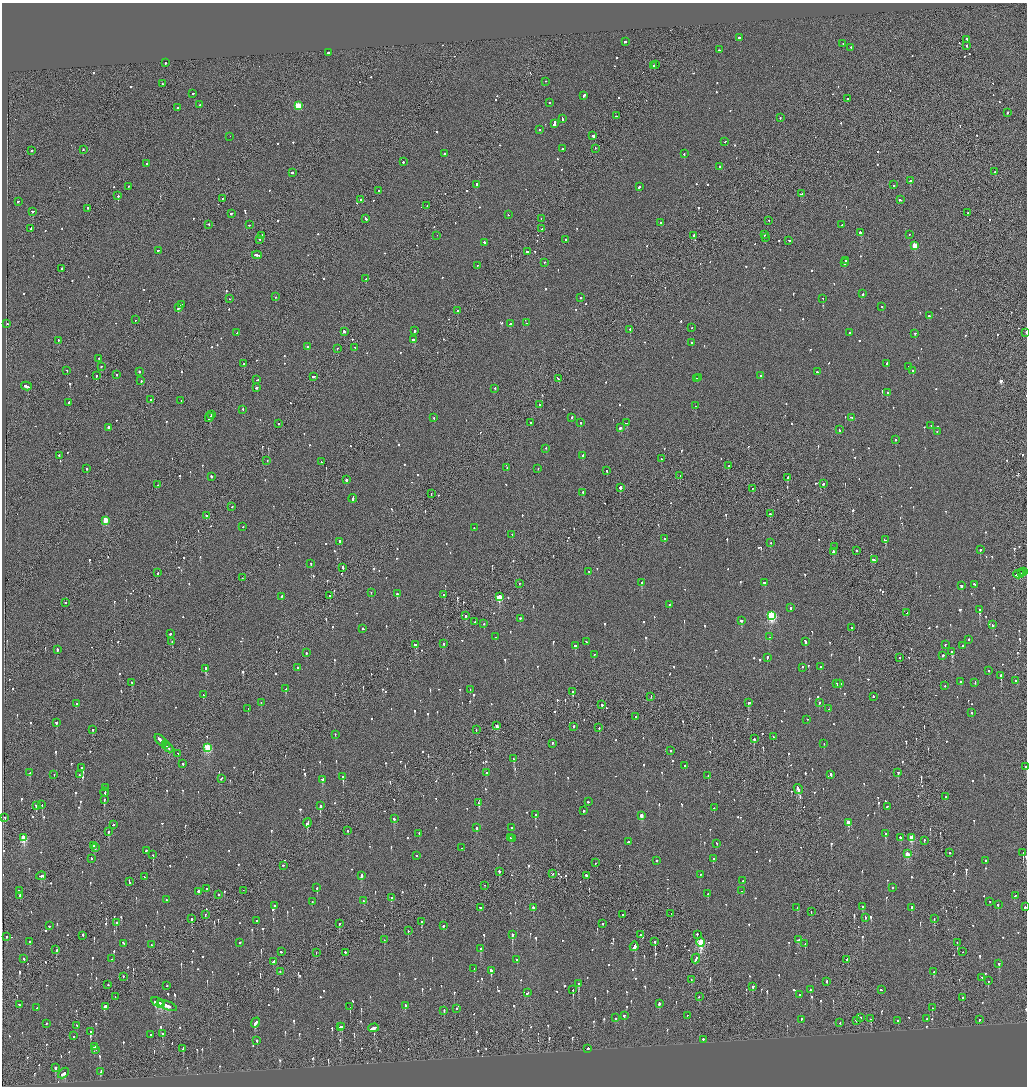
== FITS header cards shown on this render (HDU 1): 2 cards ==
NAXIS1  =                 2050
NAXIS2  =                 2168

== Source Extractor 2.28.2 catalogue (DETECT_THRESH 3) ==
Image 2050 x 2168 px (HDU 1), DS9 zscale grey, zoomed out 1/2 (1 PNG px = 2 x 2 image px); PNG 1029 x 1088 px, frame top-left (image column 2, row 2168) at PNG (2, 3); each listed source drawn as its Kron ellipse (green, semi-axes under 4 px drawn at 4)
Background -0.097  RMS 0.068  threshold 0.204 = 3 sigma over >= 5 px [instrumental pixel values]
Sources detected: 1328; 61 cannot appear on this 1/2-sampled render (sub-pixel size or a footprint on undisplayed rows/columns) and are neither listed nor drawn; of the other 1267, the 500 brightest by FLUX_AUTO listed and drawn (767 fainter detections omitted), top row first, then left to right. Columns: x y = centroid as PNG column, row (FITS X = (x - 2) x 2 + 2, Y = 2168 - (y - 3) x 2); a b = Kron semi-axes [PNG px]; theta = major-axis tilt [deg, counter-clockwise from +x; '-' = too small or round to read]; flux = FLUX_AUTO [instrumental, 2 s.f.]
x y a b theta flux
739 38 2 2 - 120
967 40 4 2 - 220
625 42 3 1 - 310
843 44 2 2 - 150
967 46 2 2 - 330
851 48 2 2 - 120
719 50 3 1 - 170
329 53 4 2 - 440
165 63 2 2 - 140
656 65 2 1 - 170
654 66 2 2 - 590
546 82 2 1 - 99
162 84 2 2 - 140
193 94 2 2 - 470
584 96 3 2 - 360
847 99 2 2 - 130
549 103 2 2 - 160
200 105 2 2 - 230
298 106 3 3 - 640
177 108 2 2 - 340
1008 113 2 2 - 280
616 116 2 2 - 160
780 118 2 1 - 200
562 119 3 2 - 160
554 124 3 2 - 1200
539 130 2 2 - 130
593 136 3 2 - 660
230 137 2 1 - 100
725 142 2 2 - 130
562 149 2 2 - 120
595 149 2 1 - 93
83 150 2 1 - 190
32 151 2 2 - 170
444 154 2 2 - 140
684 154 2 2 - 200
403 162 2 2 - 220
146 164 3 2 - 160
720 167 2 2 - 350
995 172 2 2 - 160
292 173 2 2 - 290
910 181 2 2 - 1800
476 185 3 2 - 270
894 185 2 2 - 200
128 187 2 2 - 120
639 187 2 2 - 230
378 191 2 1 - 88
802 194 4 2 - 2300
118 196 2 1 - 3400
223 199 2 1 - 110
361 200 2 2 - 140
900 200 3 2 - 280
18 202 2 2 - 130
427 206 2 2 - 230
87 209 2 2 - 240
32 212 2 2 - 220
967 213 2 1 - 110
232 214 3 2 - 180
508 215 2 1 - 91
366 219 3 2 - 210
541 219 2 1 - 110
769 221 2 1 - 98
660 223 2 2 - 95
209 225 3 2 - 130
249 225 2 2 - 95
842 225 2 2 - 190
31 229 2 2 - 160
542 229 2 2 - 320
861 233 3 2 - 590
764 235 2 1 - 110
909 235 2 1 - 97
262 236 2 1 - 200
437 236 2 1 - 200
694 236 2 2 - 200
766 238 2 2 - 90
260 240 2 2 - 130
566 240 2 2 - 220
789 241 2 2 - 390
485 243 3 2 - 380
915 246 3 3 - 560
158 251 2 2 - 89
527 252 2 2 - 200
257 255 5 2 - 430
846 261 2 2 - 300
545 263 2 2 - 140
845 263 2 2 - 220
477 266 2 2 - 88
62 269 2 1 - 630
366 279 2 2 - 100
863 294 2 2 - 170
275 297 2 1 - 180
580 298 2 2 - 94
230 299 2 2 - 86
823 299 2 2 - 100
181 305 4 2 - 250
882 307 2 2 - 87
179 308 3 2 - 230
458 311 2 2 - 190
929 316 2 2 - 360
135 320 2 1 - 87
527 323 2 2 - 170
7 324 2 2 - 130
510 324 2 2 - 110
692 328 2 1 - 270
630 330 2 2 - 290
415 331 2 2 - 550
344 332 2 2 - 410
237 333 2 2 - 100
850 333 2 2 - 89
1026 333 2 1 - 120
915 334 2 2 - 160
414 340 3 2 - 190
58 341 2 2 - 190
692 343 2 2 - 95
308 347 2 2 - 92
355 348 2 2 - 140
337 349 2 2 - 89
99 359 2 2 - 91
244 364 2 1 - 420
887 364 2 2 - 140
101 367 2 2 - 290
909 367 2 2 - 190
67 371 2 2 - 110
913 371 2 2 - 280
139 372 2 2 - 210
817 372 2 2 - 120
117 375 2 2 - 430
96 376 2 2 - 220
761 376 2 2 - 91
314 377 3 2 - 170
699 378 2 2 - 160
559 379 4 2 - 240
696 379 2 1 - 150
257 380 2 2 - 99
141 381 2 2 - 110
26 387 5 2 - 500
256 388 2 2 - 300
495 389 2 2 - 140
887 393 2 2 - 140
151 400 2 2 - 160
181 401 2 2 - 97
69 403 3 2 - 140
539 405 2 2 - 180
695 406 2 2 - 91
243 410 2 2 - 110
211 415 2 1 - 130
209 418 5 2 - 290
434 418 2 2 - 94
572 418 2 2 - 210
851 418 4 2 - 370
530 423 2 2 - 370
580 423 2 2 - 450
627 423 3 2 - 590
278 424 2 2 - 130
931 426 2 1 - 130
109 428 2 2 - 1400
620 428 2 2 - 380
839 430 2 2 - 120
937 432 2 2 - 110
896 440 2 2 - 130
546 449 2 2 - 86
59 456 2 2 - 100
583 456 2 2 - 360
661 459 2 2 - 93
267 461 2 1 - 130
321 462 2 1 - 200
728 466 2 2 - 120
507 468 2 2 - 440
87 469 2 2 - 150
538 469 2 2 - 100
607 471 2 2 - 120
680 476 2 2 - 110
211 477 2 2 - 210
787 478 2 2 - 470
346 480 2 2 - 340
823 484 2 2 - 160
158 485 2 1 - 150
620 488 2 2 - 810
752 489 2 2 - 87
583 493 2 2 - 290
431 494 2 1 - 88
353 499 4 2 - 250
232 507 2 2 - 120
770 514 2 2 - 130
207 516 3 2 - 260
105 521 3 3 - 420
243 527 2 2 - 100
474 528 2 1 - 95
512 535 2 2 - 160
665 539 2 2 - 270
885 540 2 2 - 190
339 542 2 2 - 120
771 543 2 1 - 110
834 547 2 1 - 140
980 550 2 2 - 510
856 551 2 2 - 320
833 552 2 2 - 300
874 560 3 2 - 320
311 564 2 2 - 110
343 568 3 2 - 190
589 572 3 2 - 140
1023 572 2 2 - 98
158 573 2 2 - 140
1021 573 2 1 - 99
1019 574 5 2 - 310
242 578 2 1 - 94
642 583 2 2 - 250
765 583 3 2 - 130
519 584 2 2 - 88
975 585 2 1 - 640
961 586 2 2 - 120
371 593 2 2 - 190
397 594 2 2 - 900
444 595 2 2 - 130
330 596 2 2 - 590
281 597 2 2 - 160
499 597 3 3 - 560
65 603 2 1 - 96
669 605 2 2 - 120
791 608 2 2 - 90
979 610 3 2 - 940
907 613 2 2 - 110
466 616 2 1 - 110
771 616 4 3 - 1700
520 619 2 2 - 440
741 621 3 2 - 170
475 622 2 2 - 110
484 624 2 1 - 86
992 625 3 2 - 170
851 628 2 2 - 88
363 629 3 2 - 140
170 634 2 2 - 180
496 637 2 1 - 110
769 637 2 2 - 94
969 640 2 2 - 150
172 642 2 2 - 130
586 642 2 2 - 97
805 642 4 2 - 190
444 644 2 2 - 92
415 645 3 2 - 240
945 645 2 2 - 120
575 646 3 2 - 180
962 646 2 2 - 110
57 650 2 2 - 420
952 652 3 2 - 540
306 653 2 2 - 230
594 655 2 2 - 120
943 656 2 2 - 120
767 658 3 2 - 170
900 658 2 1 - 160
820 667 2 2 - 120
297 668 2 2 - 130
802 668 2 2 - 120
205 669 2 2 - 1100
989 671 2 2 - 110
1001 676 2 2 - 750
1015 681 2 1 - 310
961 682 2 2 - 220
132 683 3 2 - 200
975 683 2 2 - 160
836 684 3 2 - 200
840 684 2 2 - 230
944 686 2 2 - 150
286 689 3 2 - 280
470 690 2 2 - 100
572 692 3 2 - 190
203 695 2 2 - 190
651 697 2 1 - 91
873 697 2 2 - 210
261 703 2 2 - 94
749 703 3 2 - 180
819 703 2 2 - 89
76 704 2 2 - 140
602 705 2 2 - 640
248 709 2 1 - 100
829 709 2 2 - 140
972 713 2 2 - 160
635 717 2 1 - 97
807 720 2 2 - 110
56 723 2 2 - 240
497 726 3 2 - 190
574 727 2 2 - 200
599 728 2 1 - 150
92 730 2 2 - 150
476 730 2 1 - 95
335 735 2 2 - 110
773 737 2 2 - 88
754 739 2 1 - 510
161 741 7 2 -44 570
552 744 2 2 - 120
824 744 2 2 - 160
165 745 4 1 - 300
168 748 6 2 -41 480
208 748 3 3 - 910
671 751 2 2 - 130
178 754 2 2 - 94
514 759 3 2 - 140
183 764 2 1 - 650
685 766 2 2 - 110
1026 767 2 1 - 120
82 768 2 2 - 210
30 773 3 2 - 150
487 773 2 2 - 210
898 773 2 2 - 250
54 775 2 2 - 120
79 775 3 2 - 160
831 775 3 2 - 280
708 776 2 1 - 130
343 777 3 2 - 370
221 779 2 2 - 140
322 780 2 2 - 230
105 788 2 1 - 95
798 789 5 2 - 450
105 793 4 2 - 360
946 797 2 2 - 150
104 800 3 2 - 130
588 802 2 2 - 130
479 803 4 2 - 240
42 805 2 1 - 87
36 806 3 2 - 170
320 806 2 2 - 1000
887 807 2 2 - 110
714 808 2 2 - 100
584 811 2 2 - 170
536 815 2 2 - 130
641 816 3 2 - 190
5 818 2 2 - 110
394 819 2 2 - 170
307 823 4 2 - 650
849 823 3 2 - 300
113 825 2 2 - 130
476 828 2 2 - 160
511 828 2 2 - 120
348 831 2 2 - 110
108 832 2 2 - 510
419 834 2 2 - 190
885 834 3 2 - 220
24 838 4 3 - 910
510 838 2 2 - 210
901 838 3 2 - 170
912 838 3 2 - 370
512 839 2 2 - 530
924 841 2 2 - 94
628 842 2 2 - 130
717 844 2 2 - 180
94 846 2 2 - 170
95 848 3 2 - 140
462 848 2 2 - 87
146 851 2 2 - 240
949 853 2 2 - 93
1023 853 2 1 - 470
907 854 3 2 - 300
153 855 2 2 - 180
417 856 2 2 - 190
91 859 2 2 - 100
713 859 2 2 - 150
657 861 2 2 - 190
986 861 2 2 - 170
596 863 2 1 - 190
283 866 2 1 - 220
499 872 2 2 - 310
552 874 2 2 - 370
700 875 2 2 - 88
41 876 5 2 - 360
361 876 3 2 - 110
586 876 3 2 - 200
144 877 2 2 - 120
743 881 3 2 - 190
129 882 2 2 - 120
485 886 2 1 - 190
317 888 2 2 - 240
893 888 2 2 - 96
206 889 2 2 - 92
19 891 4 2 - 220
243 891 2 1 - 330
742 891 2 2 - 160
198 892 3 2 - 850
708 894 2 2 - 120
218 895 2 2 - 250
20 896 2 2 - 98
1015 896 2 2 - 110
391 898 2 2 - 490
166 900 2 2 - 120
363 901 2 2 - 130
312 902 2 2 - 86
990 902 2 2 - 120
998 905 2 2 - 100
274 906 2 2 - 210
862 907 2 2 - 120
1025 907 2 2 - 300
480 908 3 2 - 170
533 908 2 2 - 500
797 908 2 2 - 87
912 908 2 2 - 240
811 912 2 2 - 130
671 914 2 2 - 110
205 915 2 2 - 110
623 915 2 2 - 200
865 918 2 2 - 110
192 919 2 2 - 320
934 919 3 2 - 150
257 921 2 2 - 130
421 922 2 2 - 300
116 923 2 2 - 200
339 924 2 2 - 560
603 924 2 2 - 100
49 926 2 2 - 170
443 926 2 2 - 120
408 931 3 2 - 97
512 935 3 2 - 630
640 935 2 2 - 120
697 935 2 1 - 290
83 936 3 2 - 220
6 937 2 2 - 96
384 940 2 2 - 120
798 940 4 2 - 210
30 942 2 2 - 110
655 942 2 2 - 290
701 942 5 3 - 1200
240 943 2 2 - 280
957 943 2 1 - 120
124 944 3 2 - 260
805 944 2 1 - 120
152 945 2 2 - 140
634 947 5 2 - 470
481 949 2 2 - 370
56 950 2 2 - 160
281 952 2 2 - 110
963 952 2 1 - 130
316 953 2 1 - 190
345 953 2 2 - 210
24 959 2 2 - 95
112 959 3 2 - 150
696 959 5 1 - 500
517 960 2 2 - 110
847 960 2 2 - 160
273 962 4 2 - 250
999 964 3 2 - 270
474 969 2 2 - 90
491 971 3 2 - 720
280 972 2 2 - 87
934 972 3 2 - 100
123 977 2 2 - 220
982 978 2 2 - 180
691 980 2 2 - 110
988 981 2 2 - 260
827 982 2 2 - 100
578 984 3 2 - 300
108 985 2 2 - 100
167 986 2 2 - 100
753 987 2 2 - 130
573 990 3 2 - 300
810 990 2 2 - 110
881 990 2 2 - 130
527 993 3 2 - 110
799 995 2 2 - 110
115 997 2 1 - 95
699 997 2 2 - 93
963 998 2 2 - 140
157 1003 7 3 -31 580
161 1004 2 1 - 200
659 1004 3 2 - 400
19 1005 2 2 - 98
167 1006 10 2 -21 390
405 1006 4 2 - 620
105 1007 2 2 - 750
350 1007 2 1 - 240
37 1008 3 2 - 150
932 1008 2 2 - 170
457 1009 2 2 - 94
444 1011 3 2 - 100
624 1016 2 2 - 300
687 1016 2 1 - 250
616 1018 2 2 - 230
861 1018 2 1 - 110
871 1019 2 2 - 110
927 1019 2 2 - 500
801 1020 2 2 - 92
979 1020 2 2 - 140
856 1021 2 2 - 160
898 1021 2 1 - 110
256 1023 5 2 - 210
840 1023 2 1 - 110
46 1024 2 2 - 130
77 1026 2 2 - 110
340 1027 2 2 - 130
342 1027 2 2 - 130
373 1028 5 2 - 970
90 1032 3 2 - 740
163 1034 2 2 - 270
151 1035 2 2 - 110
74 1036 2 2 - 110
703 1040 2 2 - 260
257 1041 3 2 - 170
94 1047 2 2 - 280
183 1049 3 2 - 190
588 1049 2 2 - 330
96 1050 2 2 - 270
56 1068 2 2 - 1100
101 1072 4 2 - 130
63 1074 6 2 43 230
At the frame edge (FLAGS 8, measured only in part): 3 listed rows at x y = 1026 333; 1026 767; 1025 907
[767 fainter detections neither listed nor drawn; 61 sub-pixel or undisplayed-footprint detections neither listed nor drawn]